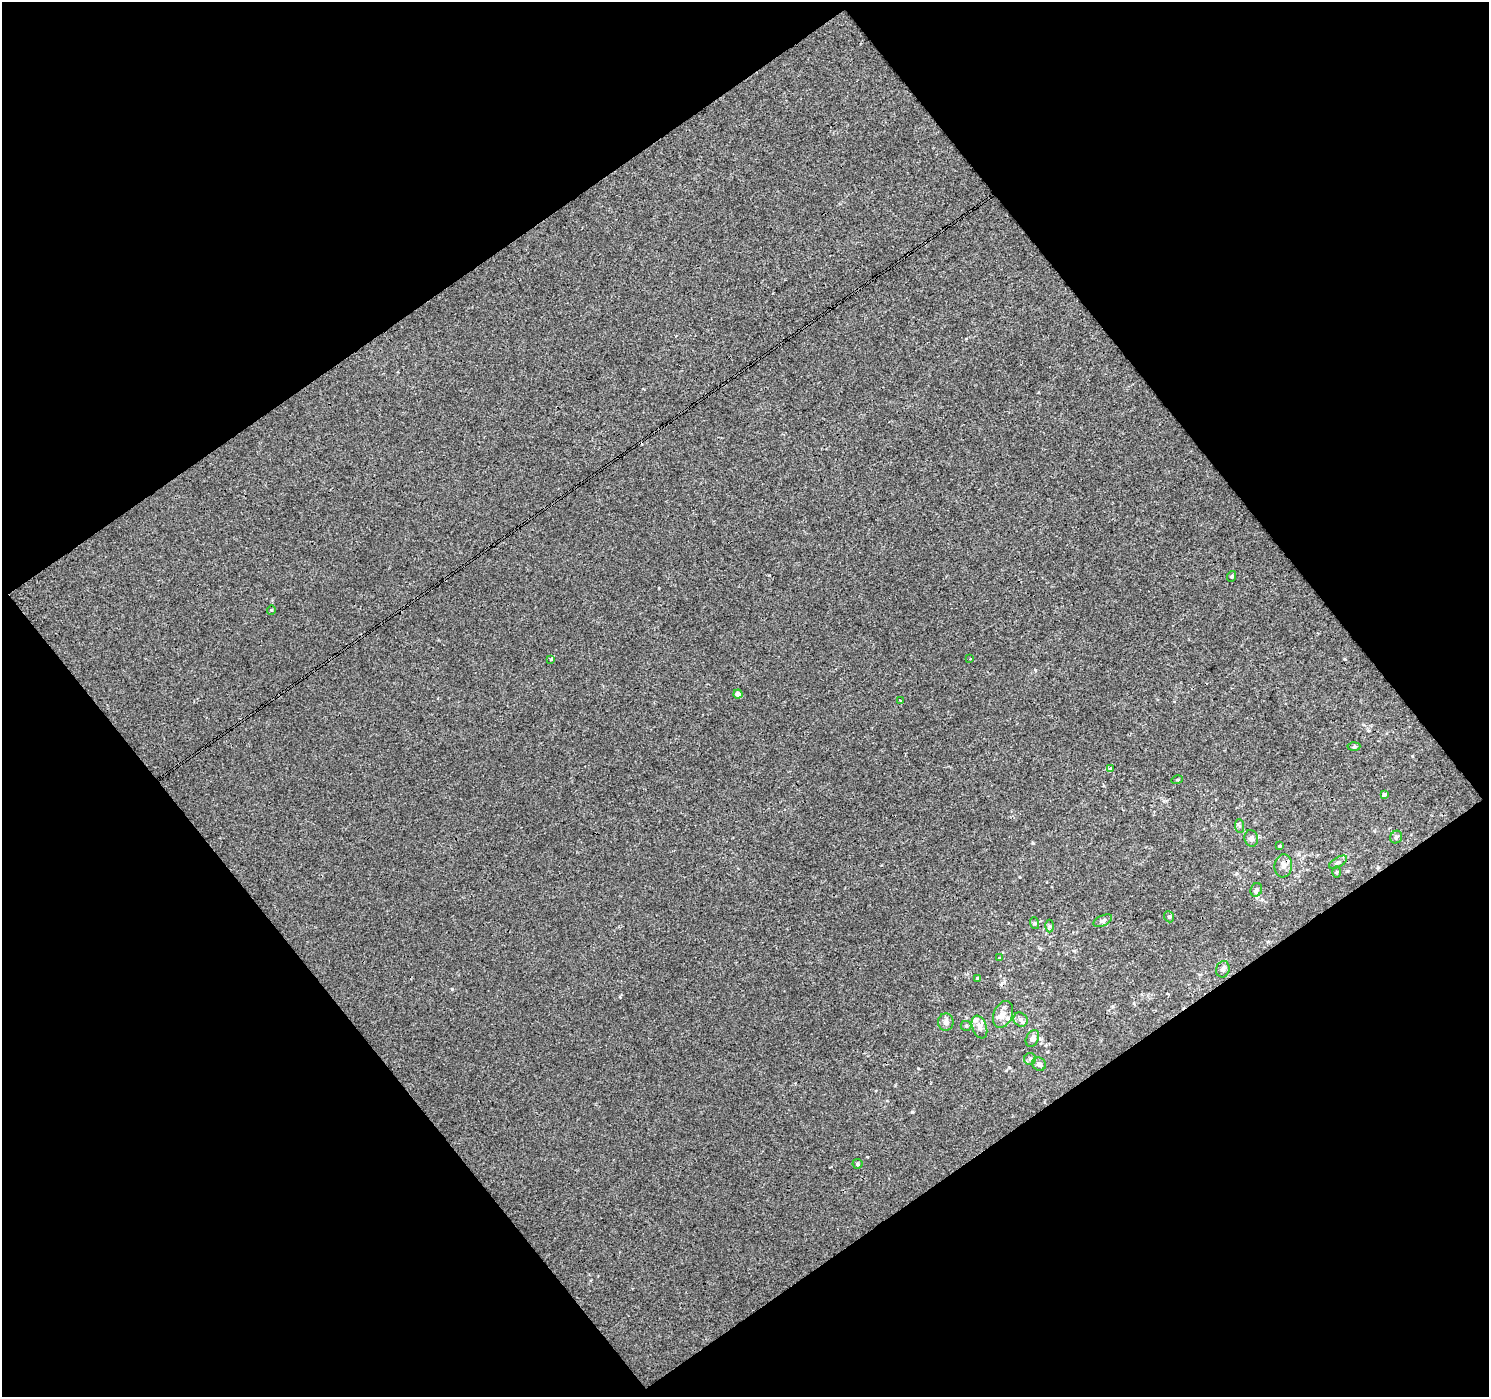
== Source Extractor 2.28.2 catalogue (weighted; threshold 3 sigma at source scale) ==
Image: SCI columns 1-1487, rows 38-1432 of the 1487 x 1474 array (HDU 1 of 3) = the unmasked area's bounding box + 8 px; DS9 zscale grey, full resolution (1 PNG px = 1 image px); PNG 1491 x 1399 px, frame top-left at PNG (2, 2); each listed source drawn as its Kron ellipse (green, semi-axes under 4 px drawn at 4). Shown black and unused: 50% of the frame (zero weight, under 3 of 4 exposures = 1% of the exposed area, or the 3 px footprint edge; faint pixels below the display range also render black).
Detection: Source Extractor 2.28.2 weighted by HDU 2 'WHT'. Background 6.34e-04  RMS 0.0031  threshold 0.0138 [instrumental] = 3 sigma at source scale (4.5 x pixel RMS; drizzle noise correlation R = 1.50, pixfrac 1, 0.0396/0.0396 arcsec/px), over >= 5 px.
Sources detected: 38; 2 cosmic-ray / hot-pixel residue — neither listed nor drawn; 2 inside a brighter listed object's ellipse — not listed separately; the other 34 listed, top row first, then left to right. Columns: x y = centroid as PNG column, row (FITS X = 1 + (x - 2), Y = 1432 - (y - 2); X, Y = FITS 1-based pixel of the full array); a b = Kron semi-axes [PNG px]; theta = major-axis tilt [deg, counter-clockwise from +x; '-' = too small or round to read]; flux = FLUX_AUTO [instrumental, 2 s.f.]
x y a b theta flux
1232 576 5 3 - 0.34
271 610 4 4 - 0.34
551 659 4 3 - 0.63
970 659 2 2 - 0.26
738 694 4 4 - 1.8
900 701 3 2 - 0.58
1354 747 6 4 3 0.43
1110 768 3 3 - 0.86
1177 780 5 3 - 0.3
1384 794 4 3 - 0.76
1239 826 7 4 -89 0.55
1396 837 6 5 - 0.71
1251 838 8 6 -81 1.1
1279 846 4 3 - 0.29
1338 862 10 5 31 0.79
1283 866 11 8 83 1.8
1336 872 6 4 89 0.32
1256 890 7 5 65 0.7
1169 917 6 4 -67 0.51
1103 921 10 5 24 0.74
1034 923 6 4 -72 0.41
1050 926 6 4 89 0.44
999 958 4 4 - 0.27
1223 969 8 6 72 0.99
977 978 4 3 - 0.35
1003 1014 14 9 67 2.3
1021 1020 7 6 - 1
946 1022 9 7 86 1.2
966 1026 5 5 - 0.5
979 1027 12 7 -69 1.6
1032 1038 9 6 63 1.5
1030 1059 6 6 - 0.65
1039 1064 7 6 - 1.1
857 1164 5 5 - 0.55
Overlapping masked pixels (flux is a lower limit): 1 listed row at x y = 1283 866
Unlisted compact peaks at least as high as the median listed source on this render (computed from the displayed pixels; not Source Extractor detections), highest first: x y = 452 989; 912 1112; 1033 843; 918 1068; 620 997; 867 1157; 1040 949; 1035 670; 1009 1067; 1113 1006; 659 588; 1020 877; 1074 951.